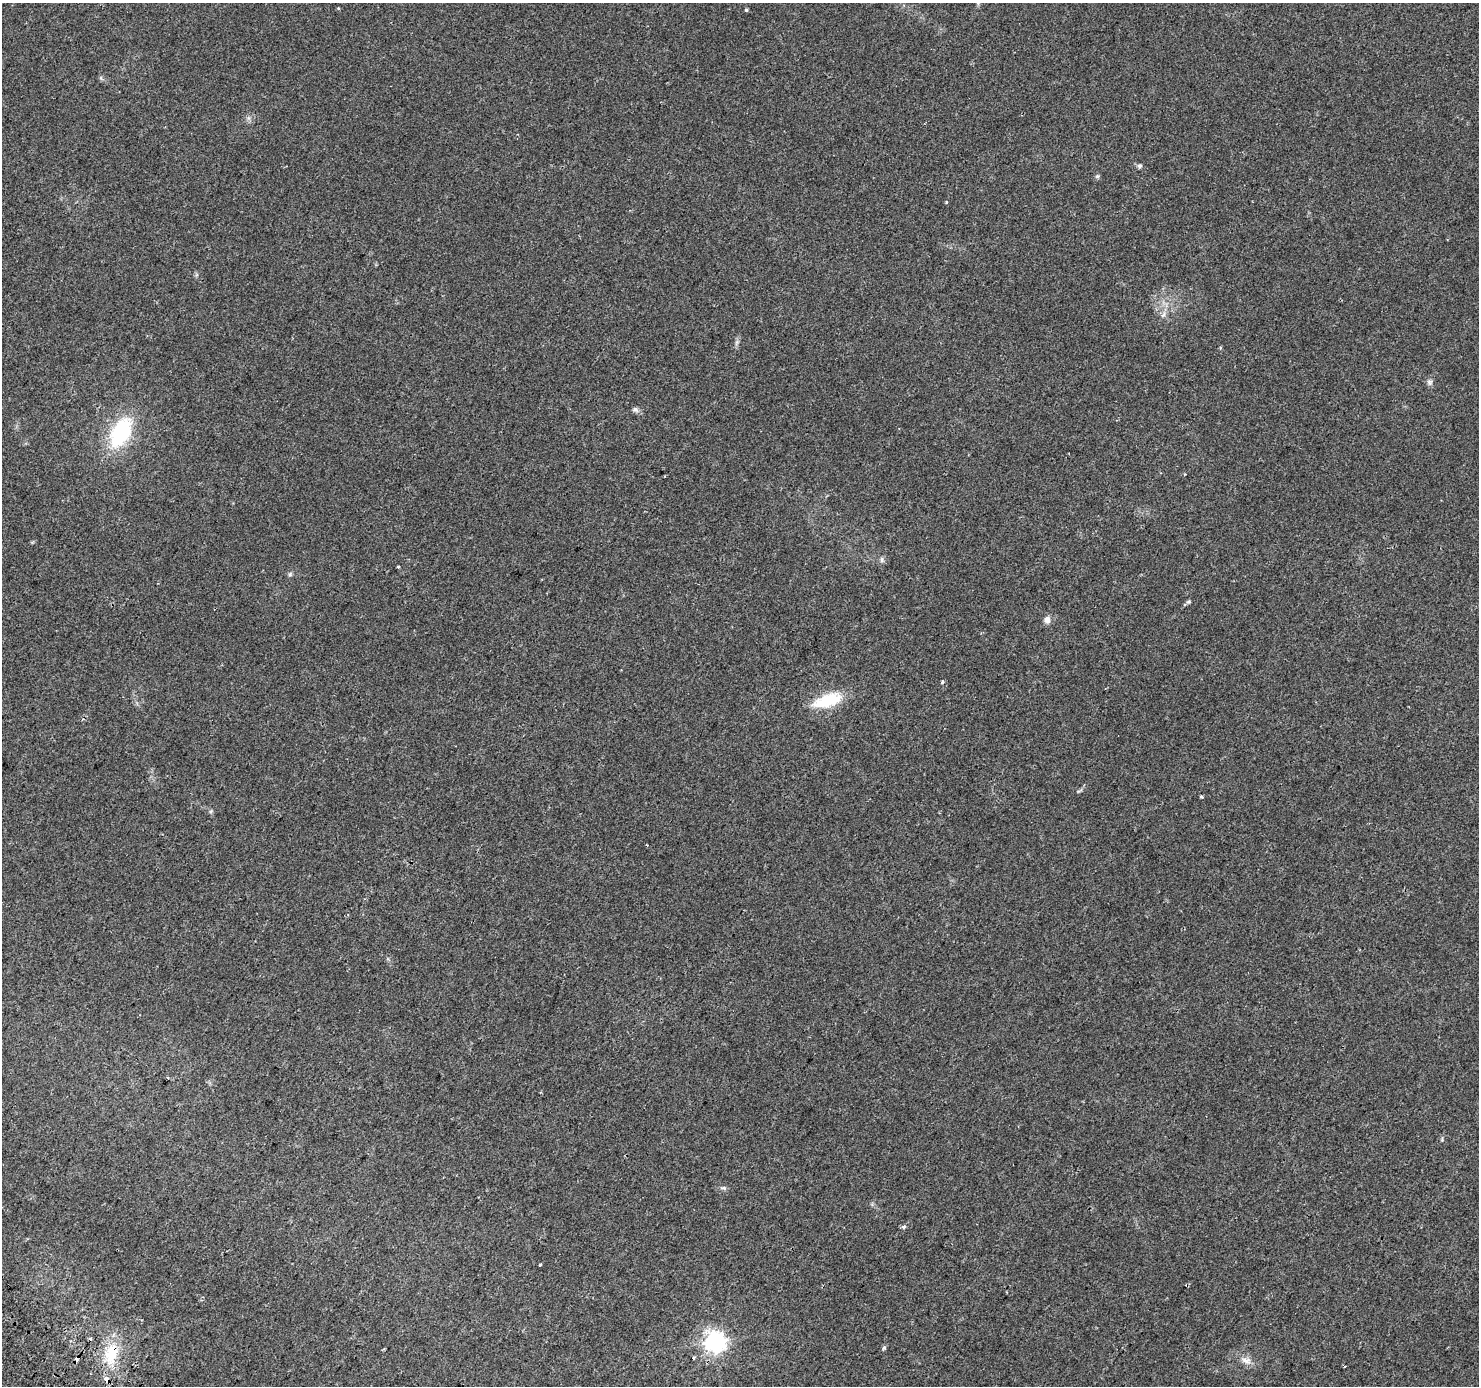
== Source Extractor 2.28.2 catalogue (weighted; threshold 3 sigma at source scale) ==
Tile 7 of 4 x 4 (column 3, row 2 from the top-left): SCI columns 2981-4457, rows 2990-4373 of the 5967 x 6046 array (HDU 1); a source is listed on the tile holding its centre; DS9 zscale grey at full resolution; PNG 1481 x 1388 px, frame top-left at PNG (2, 3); no overlay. Shown black and unused: <1% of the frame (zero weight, under 2 of 3 exposures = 2% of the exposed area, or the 3 px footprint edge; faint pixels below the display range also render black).
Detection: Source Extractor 2.28.2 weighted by HDU 2 'WHT'; one run over the whole footprint, this tile lists its part. Background 0.0422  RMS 0.0063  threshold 0.0285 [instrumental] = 3 sigma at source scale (4.5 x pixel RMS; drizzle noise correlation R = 1.50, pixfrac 1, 0.0396/0.0396 arcsec/px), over >= 5 px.
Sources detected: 32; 2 cosmic-ray / hot-pixel residue — not listed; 1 inside a brighter listed object's ellipse — not listed separately; the other 29 listed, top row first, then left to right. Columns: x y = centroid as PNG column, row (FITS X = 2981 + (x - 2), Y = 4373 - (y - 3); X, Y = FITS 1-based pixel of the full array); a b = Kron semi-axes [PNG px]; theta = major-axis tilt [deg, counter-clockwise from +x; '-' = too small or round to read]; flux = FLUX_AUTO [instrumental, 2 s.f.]
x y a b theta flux
338 8 4 3 - 0.71
746 10 4 4 - 0.84
248 118 7 5 -89 1.4
1140 166 7 6 - 1.3
1097 176 6 5 - 1.1
946 202 3 3 - 1.6
1163 314 12 5 57 2.4
737 342 7 4 71 1.4
1429 382 8 7 - 1.9
636 409 9 6 -38 1.8
121 432 34 19 62 51
882 560 8 5 -77 1.6
399 567 3 3 - 0.85
290 574 6 5 - 1.1
1189 602 6 4 20 0.89
1047 619 8 7 - 3.3
942 682 4 3 - 1.2
827 701 35 14 18 25
1201 796 3 3 - 1.8
211 811 6 4 71 0.85
724 1188 8 5 -17 1.4
904 1226 4 4 - 2
540 1265 3 3 - 0.64
91 1339 3 3 - 1.7
714 1341 7 7 - 390
884 1348 6 5 - 1
111 1353 31 18 74 23
693 1358 3 3 - 1.6
1246 1360 14 8 -9 4.3
Overlapping masked pixels (flux is a lower limit): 1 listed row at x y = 111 1353